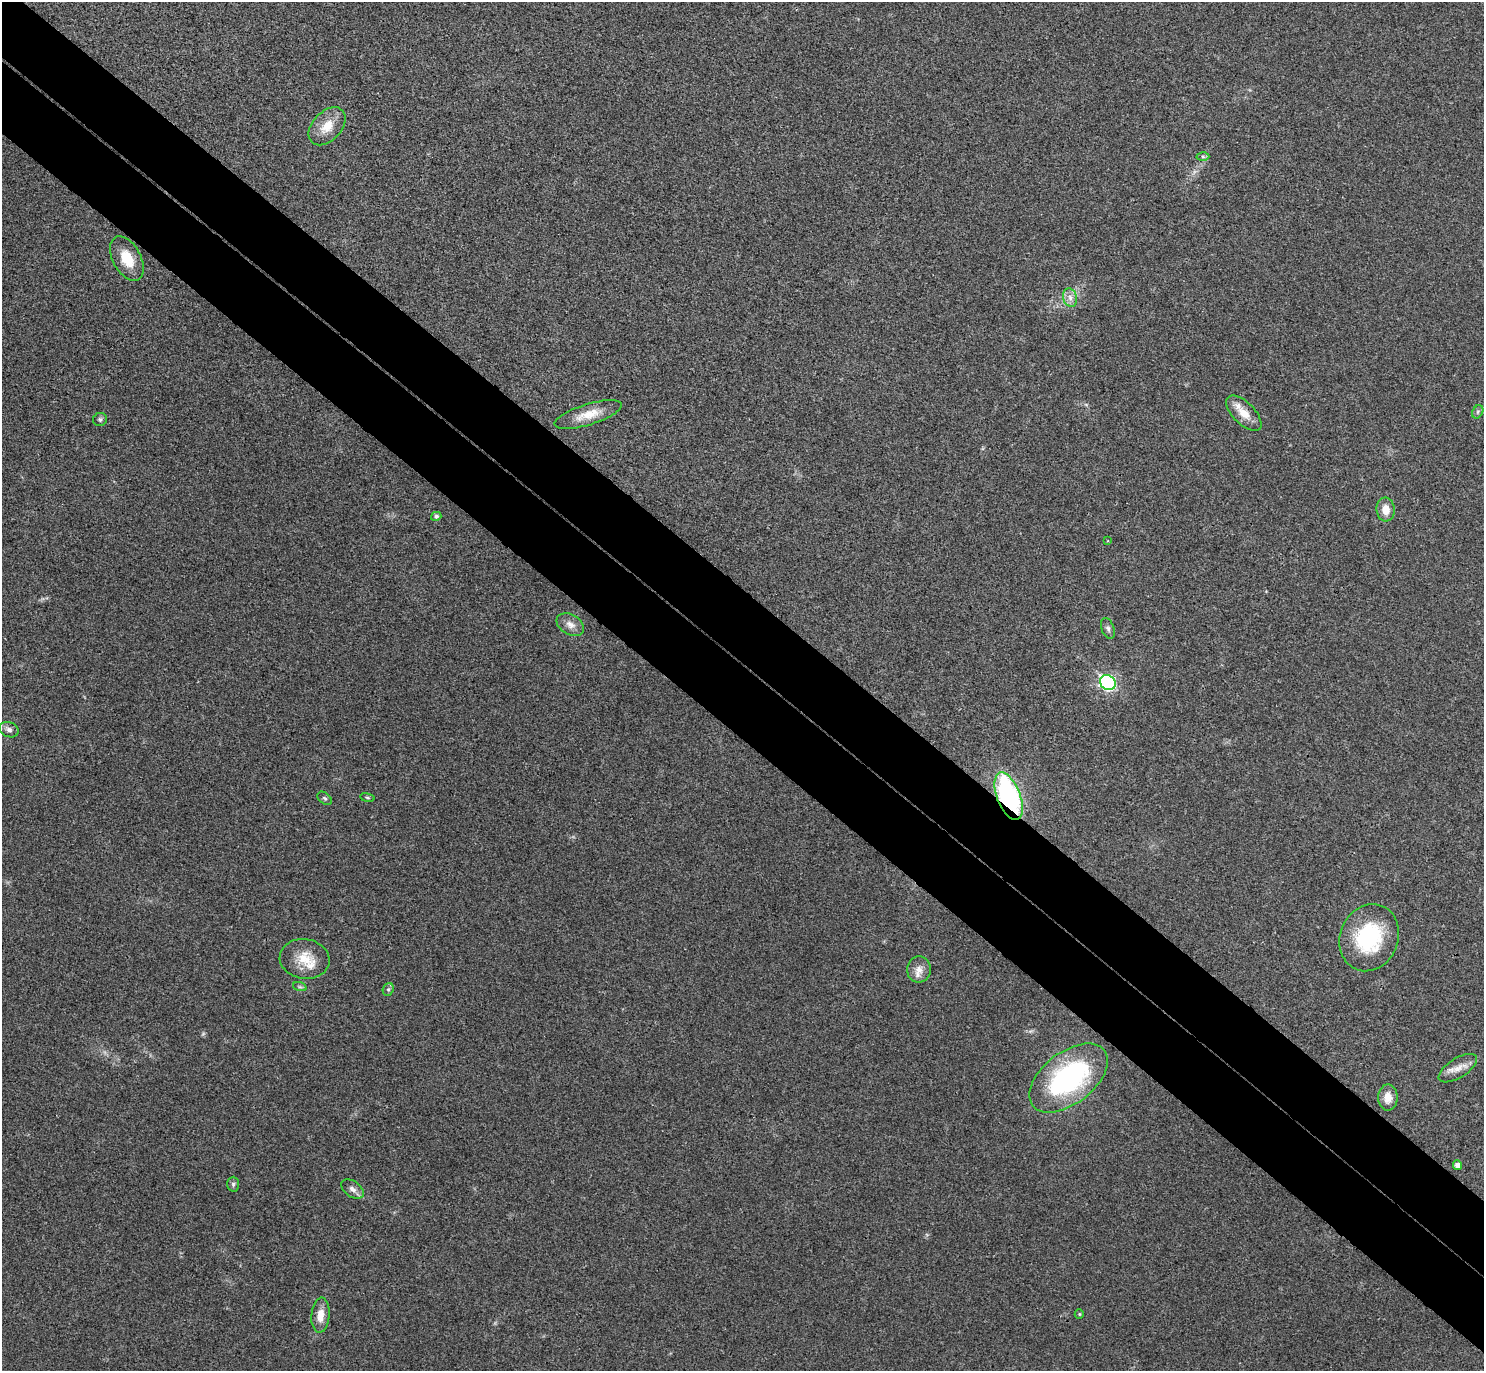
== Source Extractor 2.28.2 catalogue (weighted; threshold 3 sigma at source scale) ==
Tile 6 of 4 x 4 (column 2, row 2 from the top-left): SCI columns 1524-3005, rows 2941-4309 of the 6013 x 6020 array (HDU 1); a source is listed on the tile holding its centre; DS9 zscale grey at full resolution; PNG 1486 x 1373 px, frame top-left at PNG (2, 2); each listed source drawn as its Kron ellipse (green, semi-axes under 4 px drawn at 4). Shown black and unused: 11% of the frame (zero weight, under 3 of 4 exposures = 6% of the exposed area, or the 3 px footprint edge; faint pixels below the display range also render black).
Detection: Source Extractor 2.28.2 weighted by HDU 2 'WHT'; one run over the whole footprint, this tile lists its part. Background 0.0295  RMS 0.0047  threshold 0.0214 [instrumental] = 3 sigma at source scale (4.5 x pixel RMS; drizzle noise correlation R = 1.50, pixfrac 1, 0.05/0.05 arcsec/px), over >= 5 px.
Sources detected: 33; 2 inside a brighter listed object's ellipse — not listed separately; the other 31 listed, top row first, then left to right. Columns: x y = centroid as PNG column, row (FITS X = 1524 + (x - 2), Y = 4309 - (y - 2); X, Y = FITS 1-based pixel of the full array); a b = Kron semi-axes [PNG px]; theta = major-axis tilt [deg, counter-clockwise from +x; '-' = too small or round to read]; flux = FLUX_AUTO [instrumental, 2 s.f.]
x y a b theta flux
327 126 22 14 47 9.2
1203 157 6 4 -2 0.85
127 259 24 14 -61 11
1070 298 9 7 -74 2.6
1478 412 7 5 62 1
1244 413 22 11 -45 6.8
588 414 35 10 17 9
100 419 7 6 - 1.1
1386 510 12 9 -86 5.9
436 516 5 4 - 1.2
1108 541 3 3 - 0.48
570 625 15 10 -32 3.8
1108 628 11 6 -69 1.6
1108 682 8 7 - 84
9 730 10 7 -23 1.8
1009 796 25 11 -69 90
325 798 8 5 -40 0.89
367 798 7 4 -9 0.71
1369 938 34 29 66 40
305 959 25 20 -9 11
919 969 13 12 - 4.5
300 987 7 4 -18 0.88
388 989 6 5 - 0.99
1458 1068 22 9 32 5.1
1069 1078 45 25 38 80
1388 1097 13 9 89 5.3
1457 1165 4 4 - 2.6
233 1184 7 6 - 1
352 1189 12 7 -36 2.5
1079 1314 5 4 - 0.54
320 1315 18 9 85 5.9
Overlapping masked pixels (flux is a lower limit): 1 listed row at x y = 1009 796